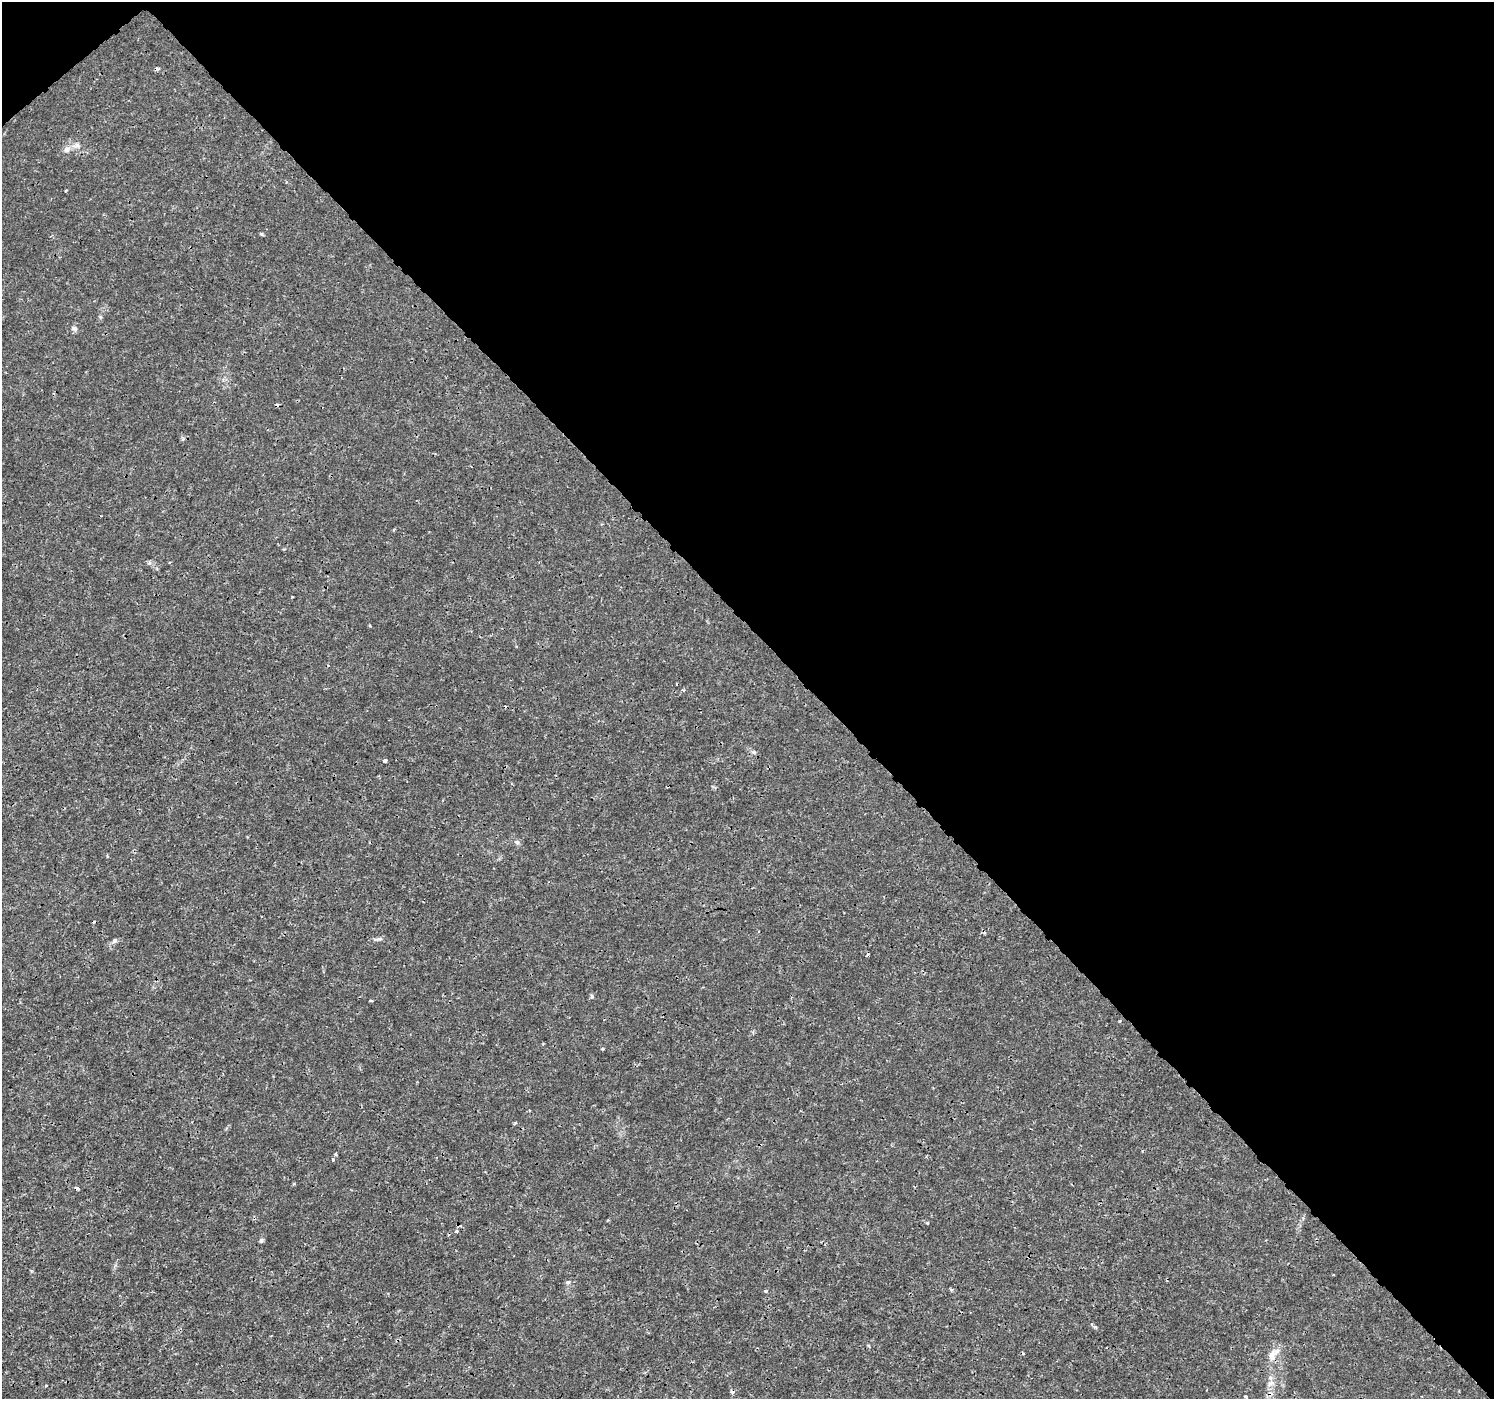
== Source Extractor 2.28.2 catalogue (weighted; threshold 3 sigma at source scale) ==
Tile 3 of 4 x 4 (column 3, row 1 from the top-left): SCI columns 3030-4521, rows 4378-5774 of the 6065 x 6025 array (HDU 1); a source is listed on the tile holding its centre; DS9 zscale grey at full resolution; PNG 1496 x 1401 px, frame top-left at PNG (2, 2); no overlay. Shown black and unused: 46% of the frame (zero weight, under 3 of 4 exposures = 5% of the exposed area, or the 3 px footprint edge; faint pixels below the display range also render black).
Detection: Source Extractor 2.28.2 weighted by HDU 2 'WHT'; one run over the whole footprint, this tile lists its part. Background 0.00113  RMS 7.8e-04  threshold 0.00351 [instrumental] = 3 sigma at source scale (4.5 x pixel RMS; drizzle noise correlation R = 1.50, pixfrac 1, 0.0396/0.0396 arcsec/px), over >= 5 px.
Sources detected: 32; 4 cosmic-ray / hot-pixel residue — not listed; the other 28 listed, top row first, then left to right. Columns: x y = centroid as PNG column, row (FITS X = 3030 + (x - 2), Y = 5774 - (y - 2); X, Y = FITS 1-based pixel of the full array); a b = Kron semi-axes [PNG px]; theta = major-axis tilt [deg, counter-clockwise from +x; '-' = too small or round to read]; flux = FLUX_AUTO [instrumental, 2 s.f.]
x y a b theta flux
77 145 7 6 - 0.23
67 149 9 8 - 0.35
66 191 3 2 - 0.074
261 234 5 5 - 0.09
100 317 6 4 72 0.11
74 329 8 6 -32 0.22
292 597 3 2 - 0.091
684 690 5 3 - 0.087
385 761 4 3 - 0.26
517 842 6 6 - 0.16
379 939 10 5 11 0.2
115 940 7 5 45 0.2
867 955 4 3 - 0.11
592 997 7 4 -84 0.12
371 1001 4 3 - 0.084
1120 1021 4 3 - 0.077
603 1049 3 3 - 0.14
335 1154 4 3 - 0.16
333 1160 4 4 - 0.083
927 1223 4 3 - 0.062
456 1231 5 4 - 0.13
261 1241 7 5 68 0.13
568 1282 7 4 1 0.12
766 1291 4 3 - 0.15
1272 1355 17 10 57 0.74
1271 1383 9 5 26 0.27
46 1386 4 3 - 0.066
1246 1397 4 3 - 0.18
Unlisted compact peaks at least as high as the median listed source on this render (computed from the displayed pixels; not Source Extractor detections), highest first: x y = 1095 1327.